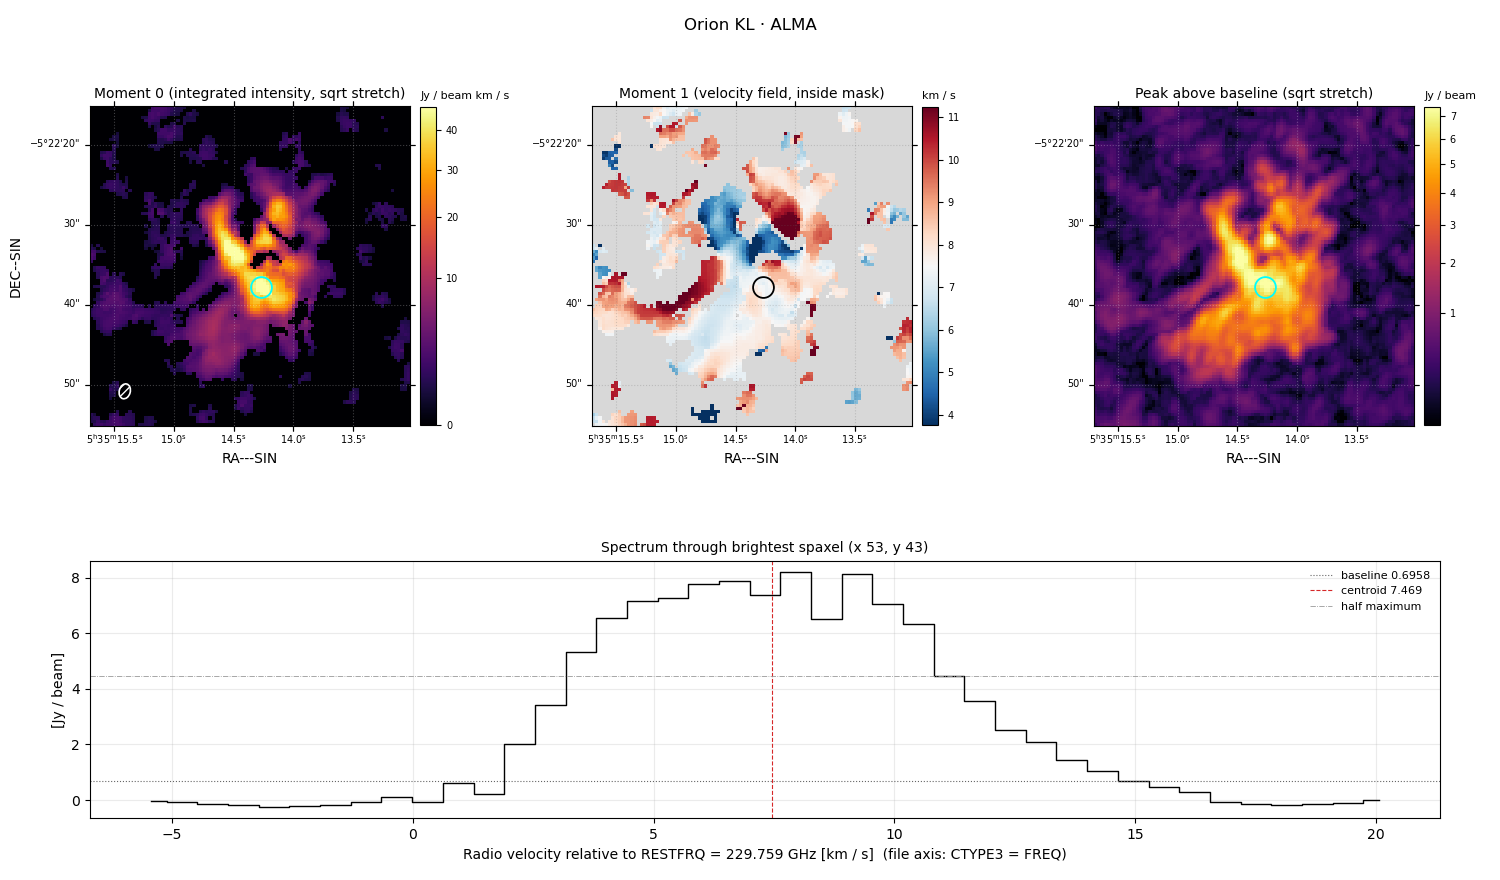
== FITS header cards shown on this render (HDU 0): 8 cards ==
OBJECT  = 'Orion KL'
TELESCOP= 'ALMA    '
BUNIT   = 'JY/BEAM '           /Brightness (pixel) unit
CTYPE1  = 'RA---SIN'
CTYPE2  = 'DEC--SIN'
CTYPE3  = 'FREQ    '
NAXIS3  =                   41
RESTFRQ =   2.297590000000E+11 /Rest Frequency (Hz)

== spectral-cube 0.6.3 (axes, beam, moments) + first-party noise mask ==
SpectralCube HDU 0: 41 channels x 100 x 100 spaxels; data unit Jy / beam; figure title: Orion KL · ALMA
Units: BUNIT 'JY/BEAM' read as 'Jy/beam' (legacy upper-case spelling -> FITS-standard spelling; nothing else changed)
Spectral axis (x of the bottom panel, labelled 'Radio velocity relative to RESTFRQ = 229.759 GHz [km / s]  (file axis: CTYPE3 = FREQ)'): -5.4 .. 20.1 km / s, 41 channels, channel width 0.637 km / s
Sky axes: RA---SIN/DEC--SIN; field 0.667' x 0.667' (0.4 arcsec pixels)
Beam (drawn as the hatched ellipse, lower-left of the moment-0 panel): BMAJ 1.89 arcsec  BMIN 1.38 arcsec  BPA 165 deg
Caveat (lower limits): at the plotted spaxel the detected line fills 20 of 41 channels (49%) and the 21 channels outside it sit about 0.78 Jy / beam (their median) below the dotted baseline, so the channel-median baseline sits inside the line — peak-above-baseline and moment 0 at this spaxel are lower limits by about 0.78 Jy / beam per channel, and W50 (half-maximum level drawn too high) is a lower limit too
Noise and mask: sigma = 0.074 Jy / beam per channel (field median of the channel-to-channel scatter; includes a channel-correlation factor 2.0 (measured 2.3, capped) measured on the 3126 emission-free spaxels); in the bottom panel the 21 channels outside the line sit about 0.78 Jy / beam below the dotted baseline and wiggle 0.12 Jy / beam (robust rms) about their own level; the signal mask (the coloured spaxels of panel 2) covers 34% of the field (78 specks smaller than half a beam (9.2 px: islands under 10 px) dropped from it)
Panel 1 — Moment 0 (line voxels x channel width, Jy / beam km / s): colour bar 0 .. 46.5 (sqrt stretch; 0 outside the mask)
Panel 2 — Moment 1 (intensity-weighted velocity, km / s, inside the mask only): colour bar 3.75 .. 11.25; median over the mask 7.93
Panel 3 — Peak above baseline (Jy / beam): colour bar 0.0976 .. 7.4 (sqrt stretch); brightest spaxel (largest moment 0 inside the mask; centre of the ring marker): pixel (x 53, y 43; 0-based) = FK5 05h35m14.3s -05d22m38s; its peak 7.5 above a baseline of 0.6958
Panel 4 — spectrum at that spaxel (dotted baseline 0.6958 Jy / beam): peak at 8.0 km / s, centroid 7.469 km / s (red dashed line; intensity-weighted over the run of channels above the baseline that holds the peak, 1.9 .. 14.6 km / s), W50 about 8.3 km / s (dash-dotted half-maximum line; edge to edge of the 13 channels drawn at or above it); detected line 1.9 .. 14.6 km / s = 20 of 41 channels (49%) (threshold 4 sigma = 0.3 Jy / beam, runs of >= 3 channels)